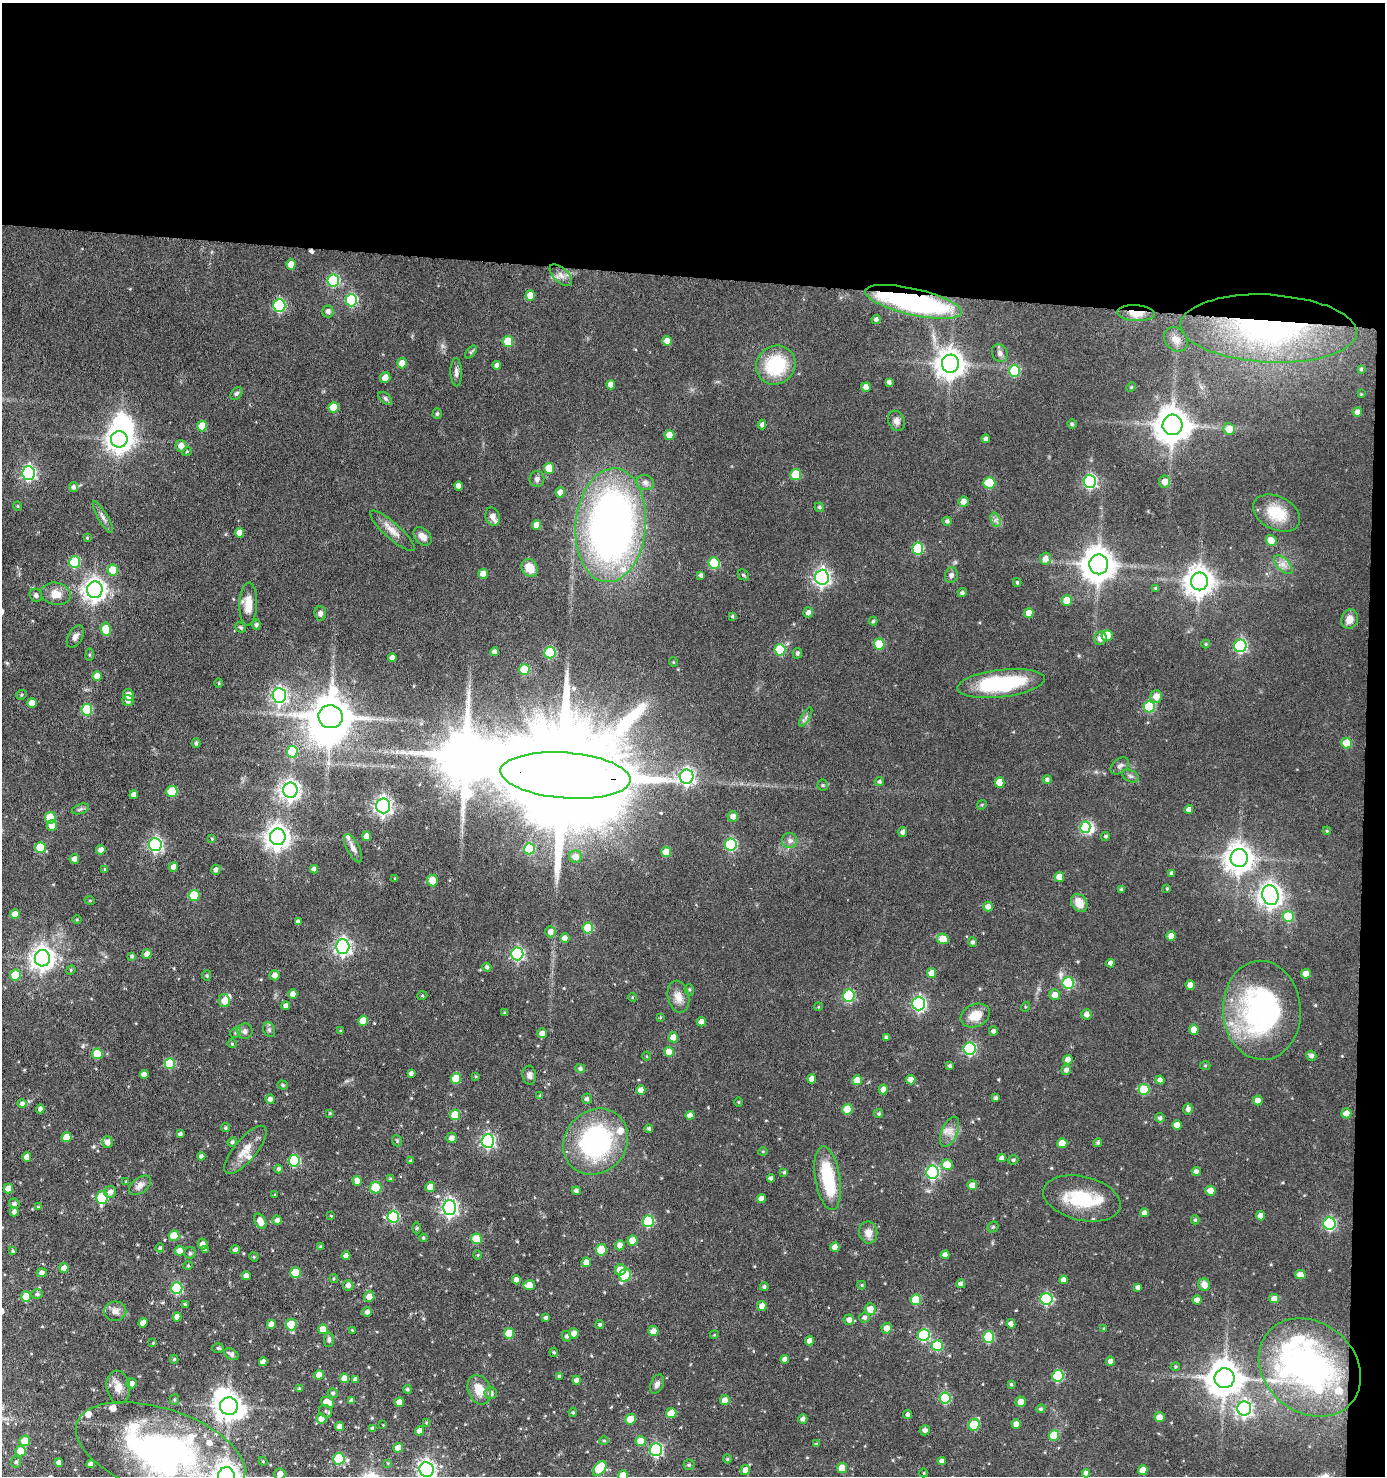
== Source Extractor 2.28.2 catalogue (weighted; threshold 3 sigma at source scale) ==
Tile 3 of 3 x 3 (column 3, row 1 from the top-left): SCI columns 2958-4340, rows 2948-4421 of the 4443 x 4422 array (HDU 1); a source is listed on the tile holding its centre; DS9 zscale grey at full resolution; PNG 1387 x 1478 px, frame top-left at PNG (2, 3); each listed source drawn as its Kron ellipse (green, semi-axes under 4 px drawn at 4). Shown black and unused: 20% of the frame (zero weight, under 3 of 6 exposures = <1% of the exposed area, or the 3 px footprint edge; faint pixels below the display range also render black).
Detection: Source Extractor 2.28.2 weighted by HDU 2 'WHT'; one run over the whole footprint, this tile lists its part. Background 0.0936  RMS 0.0042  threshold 0.0171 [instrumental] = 3 sigma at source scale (4.09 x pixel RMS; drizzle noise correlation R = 1.36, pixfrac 0.8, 0.05/0.05 arcsec/px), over >= 5 px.
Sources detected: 517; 9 inside a brighter object's white glare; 1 cosmic-ray / hot-pixel residue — neither listed nor drawn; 16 inside a brighter listed object's ellipse — not listed separately; the other 491 listed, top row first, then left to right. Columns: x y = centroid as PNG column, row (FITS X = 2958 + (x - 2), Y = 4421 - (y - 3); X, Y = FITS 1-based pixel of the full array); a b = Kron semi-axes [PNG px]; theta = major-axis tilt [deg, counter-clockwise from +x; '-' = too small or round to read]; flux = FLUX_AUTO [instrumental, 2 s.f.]
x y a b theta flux
291 264 5 4 - 4.1
561 275 14 7 -43 2.4
333 281 6 6 - 32
530 295 5 4 - 4.5
351 300 6 6 - 37
913 302 49 13 -13 79
279 305 6 6 - 40
328 311 6 5 - 1.6
1136 313 19 8 -3 5.8
876 319 4 4 - 1.1
1268 329 88 34 -3 95
1176 339 13 10 -49 2.9
667 341 5 4 - 3.5
508 342 5 5 - 11
471 352 8 4 52 0.61
1000 353 9 7 -67 1.6
402 363 5 5 - 3.5
950 364 9 8 - 500
497 365 4 4 - 1.8
776 365 20 19 - 24
1361 369 4 3 - 0.53
1014 371 6 5 - 21
456 372 14 6 -88 1.7
385 377 5 5 - 3.3
889 382 4 4 - 1.2
611 385 4 4 - 2.8
866 387 5 4 - 2.2
1131 387 5 4 - 0.44
236 393 7 5 48 0.8
1361 394 3 3 - 0.29
385 398 8 5 -42 0.87
333 407 5 5 - 7.4
1357 412 5 4 - 1.8
437 414 5 4 - 0.73
896 421 10 8 -65 1.9
762 424 5 4 - 1.1
1072 424 4 4 - 0.52
1172 425 10 10 - 850
202 426 5 5 - 5.7
1229 429 6 5 - 4.9
669 435 5 5 - 4.6
119 439 8 8 - 350
986 439 4 4 - 1.2
181 446 6 5 - 2.8
187 451 5 3 - 0.39
549 468 5 5 - 7.7
28 473 7 6 - 84
796 474 5 5 - 13
537 479 8 7 - 1.2
1090 481 6 6 - 64
1165 482 6 5 - 3.2
645 483 9 7 -17 1.6
989 483 6 5 - 16
458 486 4 4 - 2
73 487 5 4 - 1
560 492 5 4 - 2.4
964 502 5 5 - 2.7
17 506 4 4 - 0.43
819 507 5 4 - 0.68
1277 513 25 16 -27 11
103 517 18 5 -59 1.8
493 517 9 7 -71 2.9
996 520 7 4 -72 1.2
947 521 5 4 - 0.89
537 525 5 4 - 3
611 525 57 35 85 230
392 531 29 8 -42 4.2
240 533 5 4 - 2.9
422 536 10 7 -44 2.6
87 538 4 3 - 0.42
1271 540 5 5 - 4
918 548 6 5 - 22
1045 558 6 5 - 2.6
75 562 6 5 - 21
714 563 6 5 - 17
1099 564 10 9 - 720
1283 564 12 6 -47 2.3
530 568 9 7 -53 5.2
113 570 5 5 - 7.3
483 574 5 5 - 3.5
701 575 4 3 - 1.1
743 575 6 5 - 0.56
951 575 8 6 74 1.3
822 577 7 7 - 130
1199 581 9 8 - 520
1017 582 4 3 - 0.55
1156 588 4 3 - 0.48
95 590 8 7 - 290
962 593 4 4 - 0.84
56 594 15 11 -12 4.6
36 595 7 6 - 1.1
1067 600 5 5 - 6.6
248 604 21 9 88 5.5
808 612 5 4 - 1.5
320 613 7 6 - 1.2
1029 613 5 4 - 4
732 616 4 3 - 0.52
1350 619 10 8 71 3.6
873 621 4 4 - 0.55
256 625 5 4 - 1
241 627 6 4 -43 0.58
106 629 6 5 - 8.7
1107 635 5 5 - 5.5
75 636 12 7 60 1.8
1100 638 7 6 - 2.4
879 644 5 5 - 10
1206 644 4 4 - 0.41
1240 646 6 6 - 52
780 650 6 5 - 18
494 652 4 4 - 1.6
550 653 6 5 - 23
797 653 5 4 - 0.89
90 655 6 3 83 0.53
392 658 4 4 - 1.7
673 662 5 3 - 0.32
524 670 5 5 - 15
97 676 5 4 - 3.5
219 683 5 3 - 0.41
1001 683 44 13 7 35
22 695 5 4 - 0.56
129 695 6 5 - 2.8
279 695 7 6 - 110
1156 696 6 5 - 3.9
128 701 5 5 - 1.7
32 703 5 4 - 3.6
1149 707 5 5 - 23
87 710 6 5 - 22
331 717 12 11 - 1300
806 717 10 4 61 1.1
196 743 5 3 - 0.72
1347 743 5 5 - 8.5
292 752 6 5 - 17
1120 766 10 7 39 1.3
565 775 65 23 -4 19000
1130 776 9 5 -26 1.1
687 777 7 7 - 110
1047 779 4 4 - 1
879 781 4 4 - 0.69
1000 782 5 5 - 6.4
823 785 5 5 - 0.61
290 790 8 7 - 200
172 791 5 5 - 14
134 795 4 4 - 1.9
982 805 5 4 - 0.51
383 806 7 7 - 150
80 809 9 5 19 0.88
1189 809 4 4 - 1.9
733 816 5 5 - 2.2
50 818 6 5 - 16
52 825 5 5 - 4.1
1085 827 6 5 - 20
1327 831 4 3 - 0.39
903 832 5 4 - 1.2
367 836 5 4 - 3.6
1105 836 4 4 - 0.64
278 837 8 8 - 340
212 839 4 3 - 0.34
790 841 7 7 - 1.4
731 844 6 6 - 38
155 845 6 6 - 83
40 847 5 5 - 13
353 848 15 6 -63 1.9
529 849 5 5 - 22
101 850 5 4 - 2.2
666 852 5 5 - 5.5
576 857 6 6 - 2.9
1239 858 9 8 - 480
74 859 5 5 - 2
173 867 5 4 - 2.1
105 869 4 4 - 0.47
314 869 4 4 - 1.6
216 870 5 4 - 1.3
1172 873 4 4 - 1.1
1059 877 5 5 - 4.5
395 878 3 3 - 0.27
432 880 6 5 - 5.2
1122 889 4 4 - 0.72
1167 889 4 4 - 0.42
194 895 5 5 - 15
1270 895 10 8 -75 310
90 901 5 3 - 0.39
1079 903 10 7 -58 5.5
988 906 5 5 - 2.2
15 914 5 4 - 4
1288 916 6 5 - 20
77 920 5 3 - 0.41
298 922 4 4 - 1.5
588 928 5 5 - 15
550 932 5 5 - 2.1
1171 936 4 4 - 3
565 938 4 4 - 2.9
943 939 6 5 - 8
973 942 5 4 - 0.99
343 947 7 6 - 130
147 954 5 4 - 2.6
517 954 6 6 - 63
132 956 4 4 - 0.67
42 958 8 7 - 320
1110 963 4 4 - 1.5
487 967 4 4 - 0.89
71 970 5 4 - 0.46
932 973 5 4 - 3.8
1306 974 5 4 - 2.9
15 975 5 5 - 8.2
275 975 5 5 - 2.2
207 976 5 4 - 0.57
1068 983 6 6 - 27
1190 985 5 4 - 3.1
689 990 6 4 -70 0.57
293 994 5 4 - 2.7
1055 995 5 5 - 2.9
422 996 5 3 - 0.4
849 996 6 5 - 29
632 997 4 3 - 0.33
678 997 16 10 -78 3.8
224 1001 6 5 - 4
919 1003 7 6 - 76
286 1006 4 4 - 1.5
818 1007 4 3 - 0.34
1025 1007 5 3 - 0.33
1262 1010 49 39 -87 75
505 1013 3 3 - 0.59
1086 1014 5 5 - 1.8
975 1016 15 11 23 6.1
660 1017 4 3 - 0.4
363 1021 5 5 - 6.4
701 1022 4 4 - 2.5
1194 1029 5 4 - 4.4
269 1030 8 5 -69 0.93
245 1031 7 7 - 1.7
341 1031 3 3 - 0.46
993 1031 5 4 - 1.2
235 1033 6 4 45 0.66
542 1033 5 5 - 2.2
673 1037 5 5 - 5.2
886 1037 4 3 - 0.8
232 1044 4 4 - 0.45
969 1049 6 6 - 42
669 1052 5 5 - 5.3
97 1054 5 5 - 7.6
647 1056 4 3 - 0.33
1311 1056 5 5 - 1.3
1068 1060 4 4 - 2.6
170 1063 5 5 - 16
1205 1065 5 3 - 0.38
950 1066 4 4 - 0.79
580 1069 5 4 - 1
1066 1070 5 5 - 1.5
411 1073 4 4 - 1.2
144 1074 4 4 - 2.1
529 1075 9 7 -82 1.5
476 1076 4 3 - 0.39
456 1078 5 5 - 8.2
812 1079 4 4 - 2.8
857 1080 5 5 - 5
911 1080 4 4 - 2.7
1160 1080 4 4 - 1.6
283 1085 5 4 - 0.63
883 1089 5 4 - 2.3
1144 1089 5 5 - 15
641 1090 5 4 - 2.9
540 1096 4 3 - 0.63
996 1098 4 4 - 0.76
270 1099 4 4 - 1.8
587 1099 5 5 - 1.1
1258 1100 5 5 - 2.7
739 1102 4 3 - 0.36
22 1104 5 4 - 1
40 1109 4 4 - 1.1
847 1109 5 5 - 8.5
1188 1109 5 4 - 1.6
330 1113 4 4 - 0.4
1346 1113 5 5 - 3.1
879 1114 4 4 - 0.59
455 1115 5 5 - 9.9
690 1115 4 4 - 1.9
1160 1118 5 4 - 0.93
1177 1125 5 4 - 3
226 1128 4 4 - 0.57
649 1129 4 4 - 0.71
950 1132 16 8 67 3.2
180 1134 4 3 - 0.86
67 1137 5 5 - 5
452 1138 5 5 - 2
397 1141 5 5 - 0.54
488 1141 6 6 - 86
107 1142 6 5 - 2.3
232 1142 5 4 - 0.77
596 1142 35 30 50 64
1062 1143 5 5 - 6.5
1098 1143 4 4 - 0.67
245 1150 30 11 50 6
763 1151 5 3 - 0.38
201 1156 4 4 - 1.1
27 1157 4 4 - 2.8
1002 1158 4 4 - 2.2
1013 1160 5 4 - 0.71
294 1161 6 5 - 27
411 1161 4 4 - 0.67
947 1165 5 5 - 7.3
278 1169 4 4 - 0.75
1196 1171 5 4 - 1.3
784 1172 4 4 - 0.64
932 1172 6 6 - 64
771 1178 4 4 - 1.2
828 1178 32 12 -81 22
390 1179 4 4 - 0.55
126 1181 4 3 - 0.3
357 1181 5 4 - 3.2
140 1185 12 7 37 2.1
972 1185 5 5 - 3.2
430 1187 5 5 - 3.5
8 1188 5 4 - 4.2
376 1188 5 5 - 12
576 1191 4 4 - 0.99
1210 1191 5 5 - 4.7
110 1192 6 6 - 1.8
275 1195 4 3 - 0.42
102 1197 7 5 80 23
1082 1198 39 22 -13 20
761 1199 4 4 - 2.4
14 1204 5 5 - 1.2
38 1207 4 4 - 0.47
449 1208 7 6 - 130
14 1212 4 4 - 1.5
1144 1213 4 4 - 1.5
331 1215 4 3 - 0.33
1261 1216 4 4 - 2.9
393 1217 6 5 - 32
277 1220 5 4 - 1.4
1195 1220 4 4 - 0.61
260 1221 8 5 -62 3.8
648 1221 6 5 - 28
1330 1224 6 6 - 44
993 1227 6 5 - 0.54
417 1228 6 4 89 0.53
868 1232 11 9 -81 3.4
174 1236 5 5 - 8.5
423 1238 4 4 - 0.57
477 1239 5 5 - 10
632 1241 5 5 - 5.9
203 1244 5 5 - 2
620 1245 5 5 - 3.1
320 1246 4 3 - 0.4
835 1247 5 4 - 3.4
160 1248 4 4 - 0.68
205 1250 4 4 - 1.1
235 1250 5 4 - 1.1
601 1250 6 5 - 12
13 1251 3 3 - 0.44
180 1251 5 5 - 2.7
190 1253 6 5 - 0.64
478 1255 5 3 - 0.37
945 1255 4 4 - 1.9
346 1256 4 4 - 1.8
254 1257 5 4 - 0.37
586 1262 5 5 - 3
188 1266 4 4 - 0.45
64 1268 5 4 - 2.7
620 1270 5 5 - 5.7
42 1273 5 4 - 1.4
295 1273 5 5 - 10
1300 1274 5 4 - 3.2
625 1275 6 5 - 18
246 1276 4 4 - 2.1
334 1278 4 4 - 0.43
516 1280 4 4 - 1.9
1063 1280 4 4 - 2.4
961 1284 4 4 - 1.4
348 1285 5 5 - 2
529 1285 6 5 - 4.3
862 1285 4 4 - 0.46
1204 1285 6 5 - 3.2
764 1287 4 4 - 0.74
1138 1287 4 4 - 1.5
177 1288 6 5 - 32
37 1294 6 5 - 0.81
26 1297 5 5 - 5.5
369 1297 5 5 - 2.6
1274 1298 5 5 - 2.4
1046 1299 6 6 - 39
916 1300 5 5 - 14
1197 1300 4 4 - 2.1
185 1304 3 3 - 0.52
762 1306 5 4 - 3.1
870 1309 6 5 - 4.1
115 1311 11 9 0 2.6
367 1312 5 5 - 1.2
177 1317 4 4 - 2.6
546 1318 4 3 - 0.85
864 1318 5 5 - 1
849 1320 5 5 - 2
143 1323 5 4 - 2
271 1324 5 4 - 2.5
600 1324 4 4 - 0.8
1011 1324 4 4 - 2.9
291 1325 5 5 - 9.6
887 1328 5 5 - 2.9
1104 1328 4 3 - 0.37
323 1329 5 5 - 6.2
352 1330 4 2 - 0.38
653 1331 5 5 - 3.1
509 1333 5 5 - 7
574 1333 5 5 - 2.4
714 1335 4 3 - 0.34
924 1335 6 6 - 40
567 1336 5 5 - 1.1
988 1337 5 5 - 22
329 1340 7 5 87 0.97
810 1341 4 4 - 2.4
153 1343 3 3 - 0.28
937 1346 5 5 - 19
218 1348 6 4 -1 0.6
554 1352 5 4 - 0.52
231 1354 8 5 -30 1.1
174 1359 4 4 - 0.58
785 1359 4 4 - 1.6
1111 1361 4 4 - 2.2
263 1362 4 4 - 1.8
1175 1367 5 4 - 0.49
1310 1368 55 45 -39 110
319 1375 5 4 - 3.4
559 1376 4 3 - 0.6
1058 1376 6 5 - 24
345 1378 5 4 - 4
1225 1378 10 10 - 810
356 1379 4 4 - 1.5
577 1380 4 4 - 2
131 1383 5 5 - 2.2
657 1384 10 6 65 1.4
1011 1384 4 4 - 0.5
118 1387 16 12 -82 4.3
300 1389 4 3 - 0.72
407 1389 4 4 - 0.69
479 1390 15 11 -69 6.1
333 1393 5 4 - 0.76
491 1393 6 6 - 1.7
945 1398 5 5 - 29
174 1400 5 4 - 0.57
725 1400 5 5 - 2.9
352 1401 4 4 - 1.5
327 1402 7 5 -24 5.8
399 1402 5 4 - 2.8
1021 1402 5 5 - 3
229 1406 9 9 - 410
1244 1408 7 7 - 110
1040 1409 5 4 - 0.64
326 1411 7 5 -38 0.87
573 1412 4 4 - 0.59
671 1413 5 5 - 4.5
908 1415 4 4 - 1
1159 1417 5 5 - 3.1
321 1419 5 5 - 2.6
630 1419 5 5 - 7.3
803 1419 5 4 - 1.2
426 1423 4 3 - 0.4
1016 1424 5 4 - 2.7
383 1425 3 3 - 0.24
974 1425 6 5 - 17
339 1426 4 4 - 2.2
372 1428 4 4 - 0.84
925 1430 5 5 - 1.4
420 1431 4 4 - 2.6
1054 1435 5 5 - 11
25 1441 5 5 - 6.6
604 1441 4 4 - 0.53
641 1441 5 5 - 6.3
816 1444 4 4 - 0.39
398 1448 5 5 - 4.1
656 1450 6 6 - 52
21 1451 5 5 - 6.5
160 1451 88 42 -18 130
339 1459 6 5 - 22
727 1459 4 4 - 0.54
263 1461 4 4 - 0.4
942 1461 4 4 - 1.7
16 1462 6 5 - 0.78
59 1463 4 4 - 2.2
388 1463 4 4 - 0.33
91 1464 4 4 - 1.8
689 1465 5 5 - 0.8
600 1468 8 5 50 17
842 1468 5 5 - 5.3
427 1469 7 7 - 160
745 1470 5 5 - 2.4
1143 1470 5 4 - 4.2
924 1473 4 3 - 0.3
1086 1473 4 4 - 1.5
280 1474 5 5 - 2.9
226 1476 8 8 - 430
623 1476 5 5 - 6.7
Overlapping masked pixels (flux is a lower limit): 4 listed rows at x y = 913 302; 1136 313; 1268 329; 565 775
Isophote crosses this tile's border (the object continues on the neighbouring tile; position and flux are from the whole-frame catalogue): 5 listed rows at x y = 160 1451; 427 1469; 280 1474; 226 1476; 623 1476